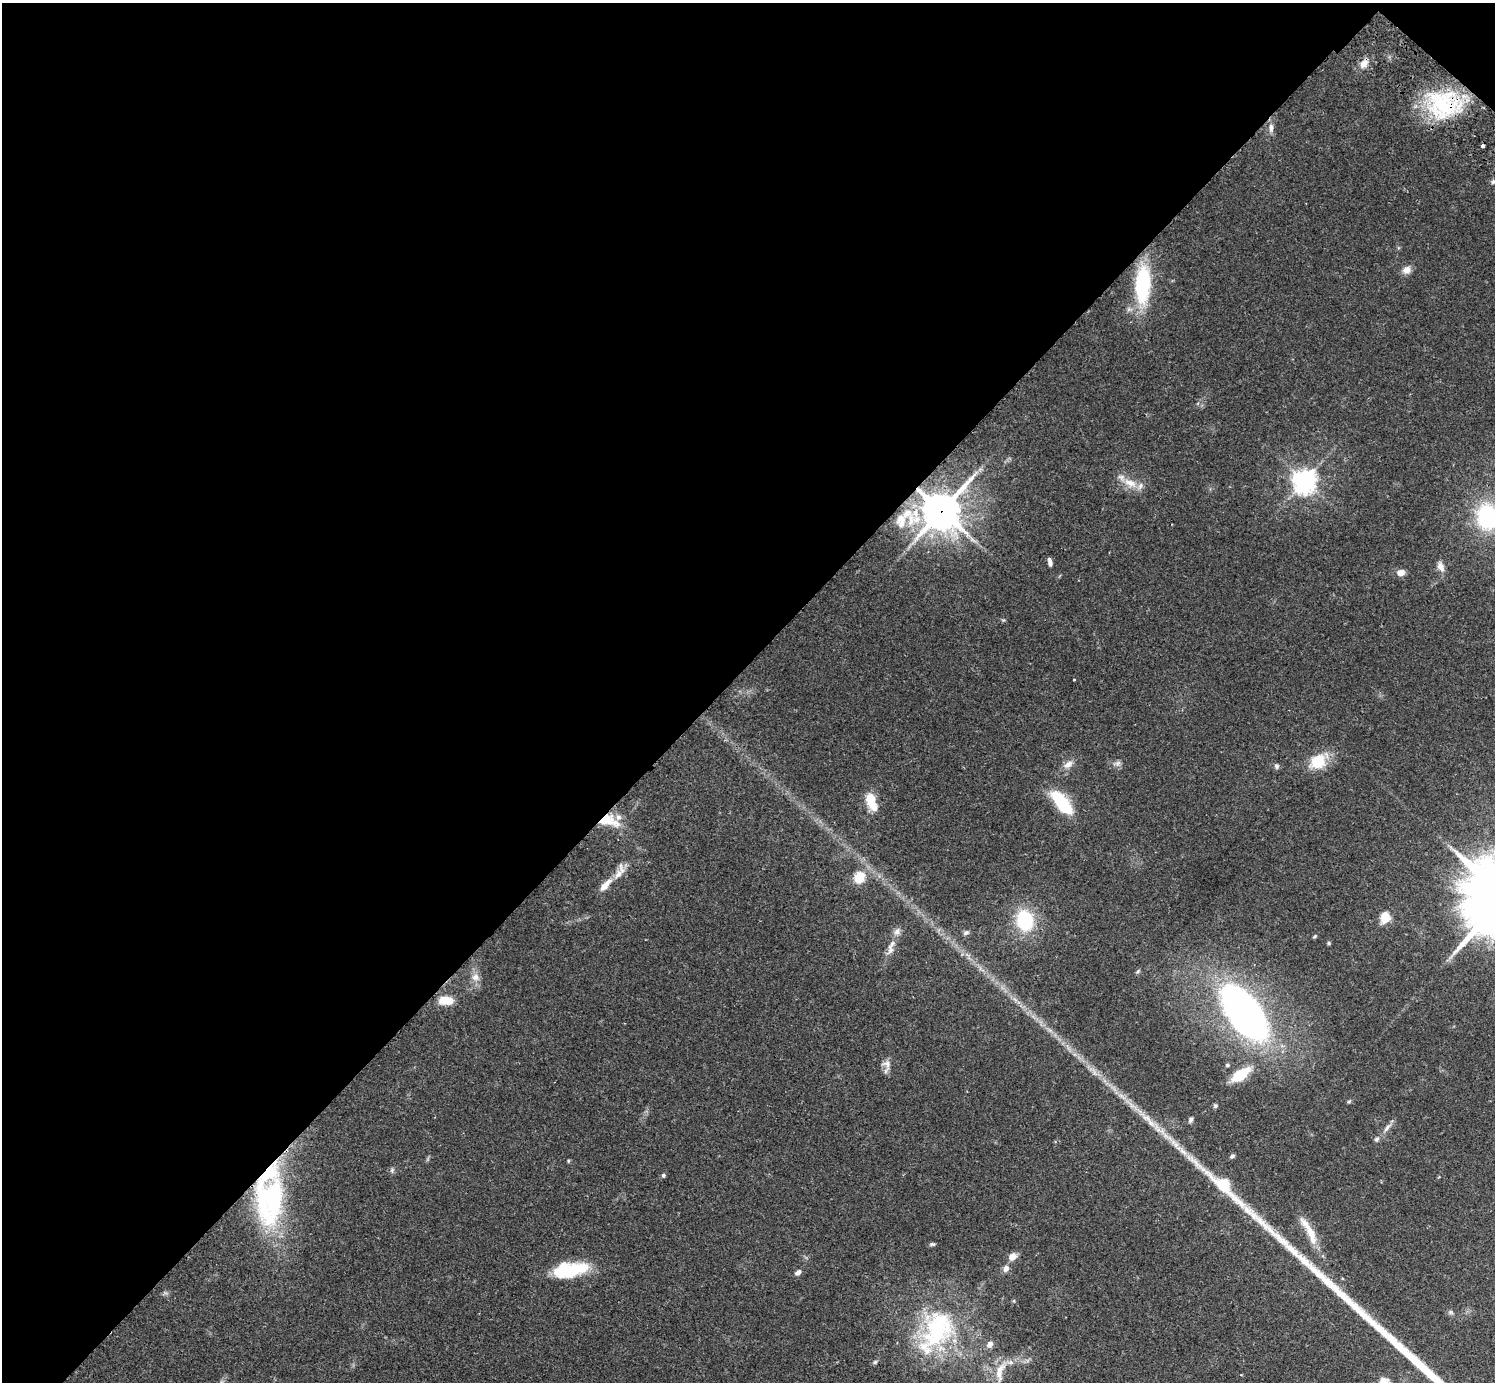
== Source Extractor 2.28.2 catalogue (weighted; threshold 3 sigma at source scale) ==
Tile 2 of 4 x 4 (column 2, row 1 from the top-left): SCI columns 1538-3030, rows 4485-5864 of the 6059 x 6068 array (HDU 1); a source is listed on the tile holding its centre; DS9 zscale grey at full resolution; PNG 1497 x 1384 px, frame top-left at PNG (2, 3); no overlay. Shown black and unused: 49% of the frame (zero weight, under 2 of 3 exposures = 3% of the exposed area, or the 3 px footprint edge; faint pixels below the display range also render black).
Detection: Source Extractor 2.28.2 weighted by HDU 2 'WHT'; one run over the whole footprint, this tile lists its part. Background 0.111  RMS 0.0067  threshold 0.0302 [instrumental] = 3 sigma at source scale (4.5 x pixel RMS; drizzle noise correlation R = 1.50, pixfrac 1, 0.05/0.05 arcsec/px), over >= 5 px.
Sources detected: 70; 2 inside a brighter object's white glare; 1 cosmic-ray / hot-pixel residue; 1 long thin detection or spike segment (spike, bleed or trail) — not listed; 7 inside a brighter listed object's ellipse — not listed separately; the other 59 listed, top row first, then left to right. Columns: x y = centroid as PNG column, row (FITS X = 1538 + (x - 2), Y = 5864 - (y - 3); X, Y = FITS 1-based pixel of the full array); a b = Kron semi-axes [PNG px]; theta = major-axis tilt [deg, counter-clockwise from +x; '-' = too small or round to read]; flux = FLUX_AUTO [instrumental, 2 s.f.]
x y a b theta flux
1364 63 11 8 58 5.4
1443 104 40 39 - 61
1271 128 13 6 88 3.4
1493 182 6 5 - 1.4
1407 270 11 9 30 4.5
1143 284 35 14 87 63
1304 481 8 8 - 480
1130 483 21 10 -24 9.4
941 511 14 12 51 1600
908 513 17 11 38 11
1487 517 27 22 -83 63
1050 562 9 4 -79 2.4
1441 567 13 8 -63 4.1
1401 572 9 7 7 4.1
1074 680 3 2 - 0.49
1318 761 22 18 29 18
1117 763 9 6 40 2.1
1068 764 14 8 36 4.5
1276 766 7 5 -63 1.5
871 801 19 9 -73 17
1064 806 21 13 -47 29
608 820 25 13 -13 19
618 874 19 10 50 7
859 877 14 12 61 12
1385 917 11 8 81 12
1025 921 21 17 -80 39
897 931 10 9 - 3.4
966 933 9 5 28 1.7
1315 936 7 4 36 0.88
1329 943 5 5 - 0.86
891 949 16 10 77 5
1138 971 7 4 45 1.1
475 977 11 10 - 4.8
446 1000 14 8 -3 14
1244 1012 49 24 -54 320
887 1064 15 12 -55 4.7
1227 1065 5 4 - 1.1
1240 1074 18 9 35 22
1349 1101 6 4 42 1
1215 1106 6 6 - 1.1
1191 1120 7 5 75 1.7
1387 1127 15 5 51 3.3
1377 1139 8 5 44 1.6
1232 1156 7 5 42 1.5
568 1161 5 3 - 0.65
392 1170 7 4 46 1.2
663 1175 5 5 - 1.3
271 1197 53 34 -79 96
1311 1233 49 9 -59 15
932 1244 8 5 6 1.3
1012 1257 10 8 38 5
1006 1268 9 7 66 3.2
568 1271 39 13 12 39
798 1272 9 5 34 2.3
1451 1312 7 5 -59 1.2
938 1329 57 42 72 88
990 1344 8 7 - 3.9
875 1362 5 5 - 1
1000 1372 28 11 78 11
Overlapping masked pixels (flux is a lower limit): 6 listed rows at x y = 1364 63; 1443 104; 1143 284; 941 511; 608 820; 271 1197
Isophote crosses this tile's border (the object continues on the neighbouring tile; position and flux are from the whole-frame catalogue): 1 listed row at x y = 1487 517
Unlisted compact peaks at least as high as the median listed source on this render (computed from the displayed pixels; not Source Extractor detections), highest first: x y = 1253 1215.